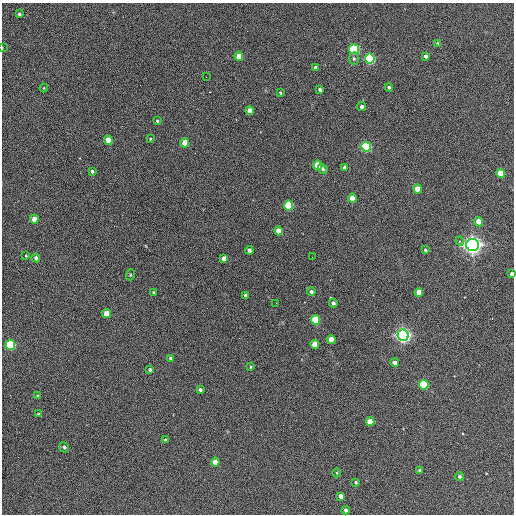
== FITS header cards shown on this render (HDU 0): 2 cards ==
NAXIS1  =                  512 / Axis length
NAXIS2  =                  512 / Axis length

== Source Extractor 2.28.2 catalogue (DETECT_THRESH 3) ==
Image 512 x 512 px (HDU 0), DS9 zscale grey, 1 PNG px = 1 image px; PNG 516 x 516 px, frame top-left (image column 1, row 512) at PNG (2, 3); each listed source drawn as its Kron ellipse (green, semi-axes under 4 px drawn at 4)
Background 387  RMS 21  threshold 63.8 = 3 sigma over >= 5 px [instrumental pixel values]
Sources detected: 72; all 72 listed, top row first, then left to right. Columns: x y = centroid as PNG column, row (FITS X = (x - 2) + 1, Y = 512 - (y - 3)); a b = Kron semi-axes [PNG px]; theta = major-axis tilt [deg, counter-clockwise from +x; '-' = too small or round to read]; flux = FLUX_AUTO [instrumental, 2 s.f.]
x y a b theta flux
19 14 4 4 - 2.5e+03
437 43 4 4 - 1.2e+03
2 48 3 2 - 9.5e+02
354 49 5 5 - 1.9e+05
239 56 4 4 - 2.0e+04
425 56 4 3 - 3.3e+03
354 59 6 5 - 2.2e+03
370 59 5 5 - 2.4e+05
316 68 4 3 - 4.9e+03
206 77 2 2 - 5.7e+02
389 87 4 4 - 3.0e+03
44 88 4 4 - 1.2e+03
320 89 4 3 - 3.8e+03
280 93 3 2 - 1.6e+03
362 106 4 4 - 3.4e+03
250 110 4 4 - 1.4e+04
157 121 3 3 - 2.0e+03
150 139 4 3 - 1.4e+03
108 140 4 4 - 3.0e+04
185 143 4 4 - 2.6e+04
366 147 5 4 - 2.2e+05
318 165 4 4 - 4.1e+04
344 167 3 3 - 2.9e+03
323 169 5 4 - 2.5e+03
92 171 3 3 - 3.0e+03
501 173 4 4 - 4.9e+04
418 189 4 4 - 2.5e+04
352 198 4 4 - 1.8e+04
289 205 5 4 - 8.3e+04
34 219 4 4 - 1.4e+04
479 222 4 4 - 3.1e+04
278 231 4 4 - 1.5e+04
460 241 4 4 - 2.2e+03
473 245 6 6 - 1.1e+06
249 250 4 3 - 6.3e+03
425 250 4 3 - 2.2e+03
26 256 3 2 - 1.2e+03
312 257 2 2 - 6.5e+02
36 258 4 4 - 4.6e+03
224 258 4 4 - 1.0e+04
512 274 4 3 - 6.0e+03
130 275 5 3 - 1.5e+03
154 292 3 3 - 2.2e+03
311 292 4 4 - 3.3e+03
419 292 4 4 - 2.1e+04
245 295 4 3 - 4.0e+03
276 303 2 2 - 6.4e+02
333 303 4 4 - 4.5e+03
106 314 4 4 - 2.9e+04
315 320 5 4 - 7.7e+04
403 335 5 5 - 7.4e+05
331 339 4 4 - 2.2e+04
315 344 4 4 - 2.8e+04
10 345 5 4 - 1.8e+05
171 358 4 3 - 3.9e+03
395 362 4 4 - 7.3e+03
251 367 4 3 - 1.5e+03
150 370 3 3 - 3.0e+03
424 385 5 4 - 1.3e+05
200 390 4 3 - 3.8e+03
38 396 4 3 - 1.2e+03
38 414 3 2 - 1.2e+03
370 422 4 4 - 3.2e+04
165 440 3 3 - 2.5e+03
64 447 5 4 - 3.2e+03
215 462 4 4 - 1.9e+04
419 470 4 3 - 1.8e+03
337 473 4 3 - 1.2e+03
459 476 4 4 - 2.7e+03
356 482 3 3 - 2.2e+03
341 496 4 4 - 9.6e+03
346 510 4 4 - 3.6e+03
At the frame edge (FLAGS 8, measured only in part): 2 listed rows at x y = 2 48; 512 274